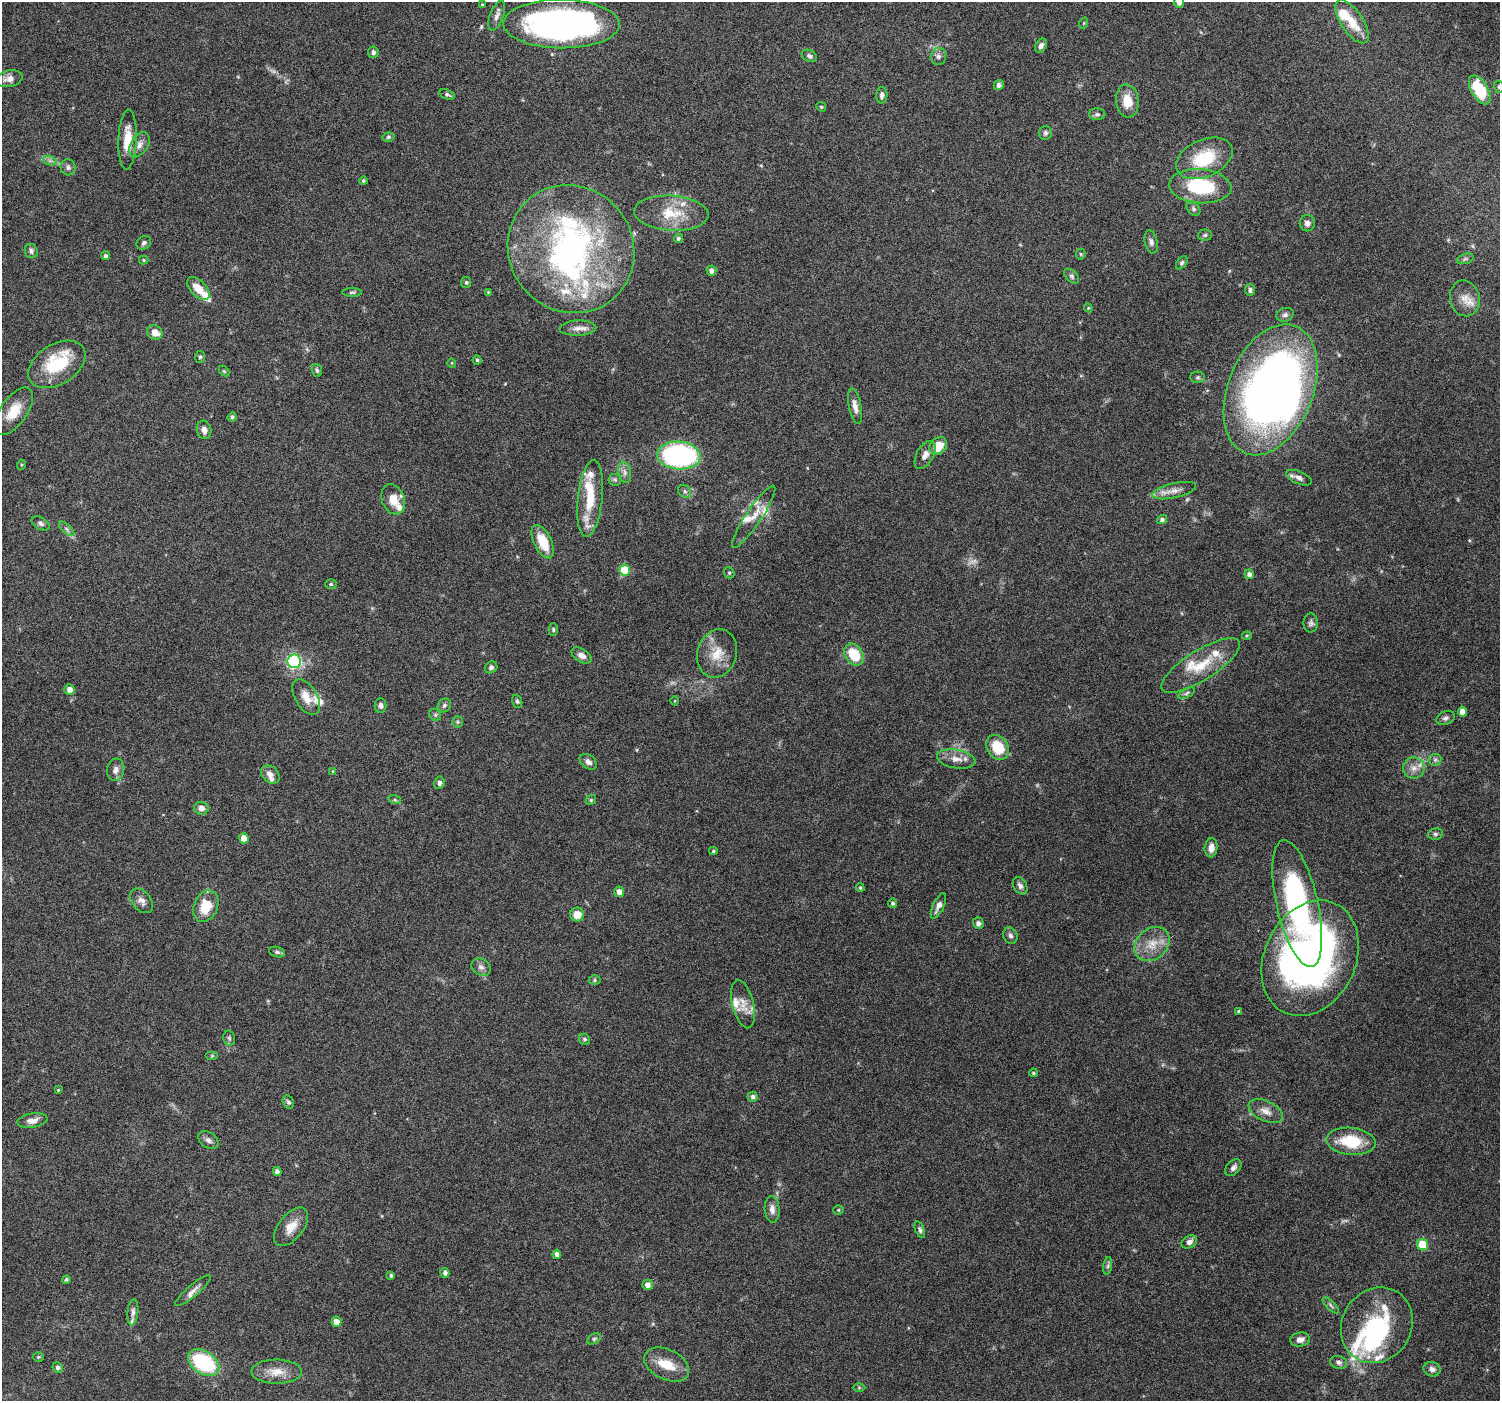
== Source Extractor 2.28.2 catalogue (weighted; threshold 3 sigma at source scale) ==
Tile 7 of 4 x 4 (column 3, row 2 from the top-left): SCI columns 3012-4509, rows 3017-4415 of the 6018 x 5967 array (HDU 1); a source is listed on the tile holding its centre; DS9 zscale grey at full resolution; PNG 1502 x 1403 px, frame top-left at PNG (2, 2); each listed source drawn as its Kron ellipse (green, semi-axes under 4 px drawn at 4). Nothing masked; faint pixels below the display range render black.
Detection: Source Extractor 2.28.2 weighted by HDU 2 'WHT'; one run over the whole footprint, this tile lists its part. Background 0.0622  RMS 0.0027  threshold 0.011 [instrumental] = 3 sigma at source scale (4.09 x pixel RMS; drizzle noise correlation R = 1.36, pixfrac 0.8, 0.0396/0.0396 arcsec/px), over >= 5 px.
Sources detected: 212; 3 too faint to see at this stretch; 5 inside a brighter object's white glare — neither listed nor drawn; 24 inside a brighter listed object's ellipse — not listed separately; the other 180 listed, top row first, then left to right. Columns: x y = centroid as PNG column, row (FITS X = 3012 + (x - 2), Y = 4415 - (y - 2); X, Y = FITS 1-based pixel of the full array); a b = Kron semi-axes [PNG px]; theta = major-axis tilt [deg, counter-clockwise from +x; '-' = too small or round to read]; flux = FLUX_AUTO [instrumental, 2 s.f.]
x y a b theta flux
1179 2 5 5 - 1.2
482 5 4 3 - 0.25
497 16 16 6 70 1.3
1352 22 25 11 -56 5.9
1084 23 6 3 71 0.25
561 24 58 24 -1 100
1041 46 7 5 62 0.92
373 52 5 5 - 0.91
809 56 8 5 -29 0.63
938 56 8 7 - 0.9
9 79 13 8 12 1.6
999 85 5 5 - 0.94
1499 87 6 5 - 0.46
1480 90 16 8 -60 12
447 94 8 4 -21 0.52
882 95 8 5 87 0.89
1127 101 16 11 -85 4.6
821 107 5 4 - 0.32
1097 114 8 6 0 0.66
1045 133 7 6 - 0.61
388 137 6 4 14 0.41
128 140 30 9 88 5.2
139 145 13 8 59 1.6
1204 158 30 18 24 12
50 161 7 4 -17 0.61
68 167 8 7 - 0.83
363 181 4 4 - 0.4
1200 186 31 17 -4 17
1193 209 8 5 -44 0.57
671 213 37 17 -3 8
1307 223 8 7 - 1.2
1205 235 7 5 3 0.46
678 238 4 4 - 0.59
1151 242 12 6 -77 0.94
144 243 8 6 33 0.61
571 249 65 62 -50 70
31 251 7 6 - 0.74
1081 254 5 5 - 0.3
106 256 4 4 - 0.66
1465 259 8 5 19 0.58
144 260 5 4 - 0.31
1182 263 7 4 53 0.51
711 271 5 5 - 1.1
1072 276 9 5 -46 0.61
466 282 5 5 - 0.5
198 289 14 7 -46 3.6
1250 290 6 5 - 0.72
352 292 10 4 0 0.44
488 292 4 4 - 0.22
1465 298 18 15 -77 3.4
1088 308 4 4 - 0.29
1285 315 9 6 19 0.79
578 328 18 7 3 1.7
155 332 8 7 - 2.4
200 357 6 5 - 0.43
477 360 4 4 - 0.43
452 363 5 3 - 0.2
57 364 31 20 32 13
317 370 6 5 - 0.43
224 371 6 4 -45 0.26
1198 377 7 5 0 0.5
1271 390 68 42 68 190
855 406 18 6 -79 1.6
14 411 27 13 54 5.7
232 417 5 4 - 0.59
204 430 9 7 -75 1.4
938 446 10 8 50 4.3
679 455 22 14 -4 45
925 455 15 8 61 1.7
21 465 5 3 - 0.25
625 472 10 6 -81 1.2
1299 478 14 6 -23 1.2
615 480 6 6 - 0.57
685 491 7 6 - 0.65
1174 491 22 7 13 2.2
590 498 39 12 83 8.5
393 499 15 11 -69 3.5
754 517 37 8 56 3.1
1162 520 5 4 - 0.68
41 523 10 6 -29 0.73
67 529 9 4 -42 0.66
543 542 18 8 -64 6.5
625 570 5 5 - 10
729 573 6 5 - 0.35
1249 574 5 4 - 0.99
331 584 6 5 - 0.36
1311 623 9 7 89 0.79
553 630 6 4 -89 0.41
1247 636 5 3 - 0.27
717 653 24 19 73 5.4
581 655 11 6 -31 1.4
854 655 12 9 -54 7
294 661 7 6 - 35
1201 665 45 15 32 8.5
491 667 6 5 - 0.6
69 690 5 5 - 1.4
1187 693 9 4 29 0.57
306 697 19 11 -58 3.4
517 701 6 5 - 0.47
675 701 4 3 - 0.18
380 705 7 6 - 0.7
444 705 7 6 - 0.66
1462 712 5 4 - 2.1
435 715 6 5 - 0.48
1446 718 10 6 22 0.76
458 722 6 5 - 0.4
998 747 13 10 -54 7
956 759 19 9 -10 2.6
1435 760 6 6 - 0.58
588 762 10 6 -38 1.1
1414 768 10 10 - 2
116 770 11 8 79 1.4
333 771 4 3 - 0.23
270 775 10 8 -42 1.4
439 783 6 5 - 0.75
395 800 6 4 -18 0.39
591 800 5 4 - 0.35
201 808 7 6 - 1.2
1435 834 7 5 12 0.59
244 838 5 5 - 2.6
1211 848 9 6 85 1.6
713 851 4 4 - 0.35
1020 886 9 6 -60 0.97
860 888 4 3 - 0.33
619 892 5 5 - 1.5
142 901 14 9 -51 1.5
893 903 4 4 - 0.49
1297 904 65 21 -77 56
206 906 16 12 67 6.5
938 906 14 5 64 1.4
577 914 7 7 - 3
978 923 6 5 - 0.72
1010 935 8 7 - 0.81
1152 944 19 15 43 4.6
277 952 8 5 -15 0.6
1310 958 60 45 64 110
481 967 10 8 -34 1.1
594 980 6 5 - 0.36
743 1004 24 10 -76 3.1
1238 1011 4 3 - 0.33
229 1038 7 5 -76 0.52
584 1039 6 5 - 0.48
212 1056 6 4 0 0.32
1033 1073 4 3 - 0.32
58 1090 4 3 - 0.22
753 1097 5 5 - 0.72
288 1102 7 5 -60 0.61
1266 1111 18 10 -25 2.4
32 1121 15 7 8 1.8
209 1140 11 7 -34 1.1
1351 1141 25 13 -5 9.8
1233 1168 10 6 48 0.98
277 1172 4 4 - 0.99
772 1209 13 7 -87 1.4
838 1210 5 4 - 0.32
291 1227 23 12 52 3.4
920 1230 9 4 -69 0.56
1189 1242 8 6 32 1.1
1422 1245 6 5 - 9
557 1254 5 4 - 1.1
1108 1266 9 4 81 0.57
445 1273 5 4 - 0.81
391 1275 4 3 - 0.53
66 1279 4 4 - 0.42
647 1285 5 5 - 1.4
193 1291 23 5 41 1.6
1331 1305 10 4 -45 0.57
133 1312 13 5 85 0.87
336 1322 5 5 - 2.1
1377 1325 39 34 57 25
594 1339 7 5 30 0.42
1300 1339 10 7 8 1.5
38 1357 5 5 - 0.33
204 1362 17 11 -33 21
1339 1362 8 6 -15 0.78
667 1365 24 15 -26 5.6
58 1367 5 5 - 0.72
1432 1369 9 7 -20 1.1
277 1372 25 12 -1 3.7
859 1388 6 4 0 0.32
Isophote crosses this tile's border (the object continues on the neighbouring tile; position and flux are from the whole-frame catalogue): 3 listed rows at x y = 1179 2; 561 24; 1499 87